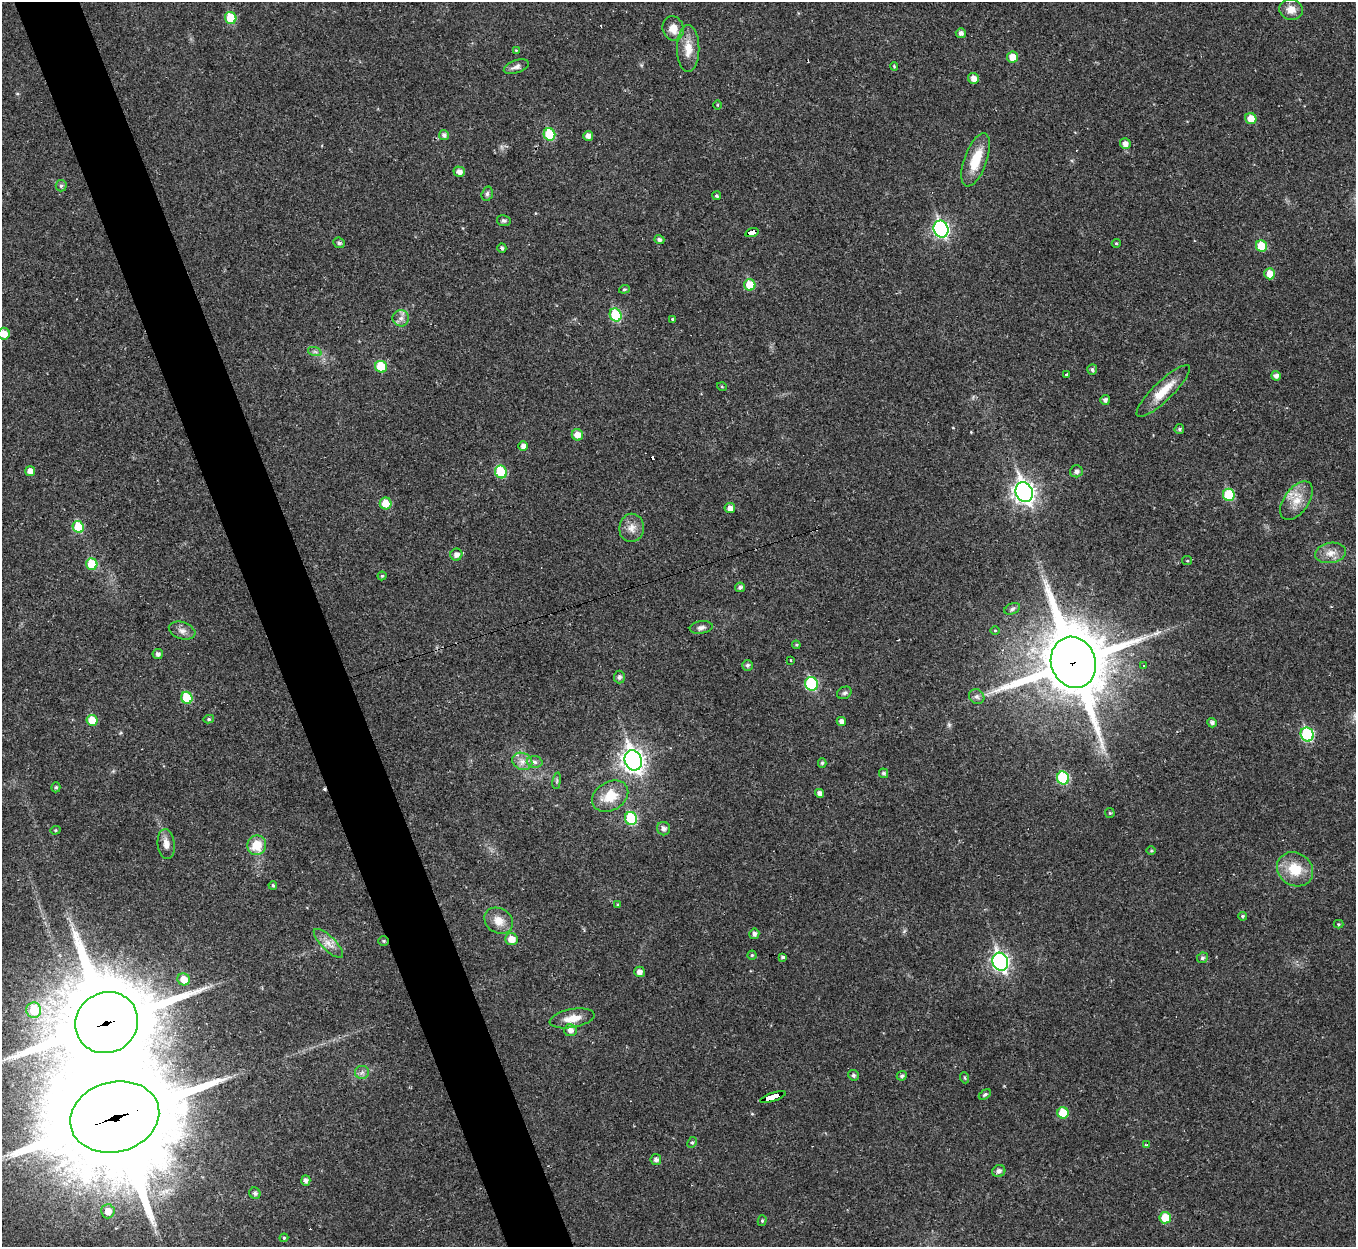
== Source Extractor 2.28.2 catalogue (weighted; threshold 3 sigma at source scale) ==
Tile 11 of 4 x 4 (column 3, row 3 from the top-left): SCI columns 2707-4060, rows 1389-2633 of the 5413 x 5393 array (HDU 1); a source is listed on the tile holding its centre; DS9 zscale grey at full resolution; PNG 1358 x 1249 px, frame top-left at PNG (2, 2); each listed source drawn as its Kron ellipse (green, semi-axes under 4 px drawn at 4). Shown black and unused: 5% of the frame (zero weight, under 2 of 3 exposures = <1% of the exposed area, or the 3 px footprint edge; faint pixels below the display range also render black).
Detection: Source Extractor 2.28.2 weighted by HDU 2 'WHT'; one run over the whole footprint, this tile lists its part. Background 0.0387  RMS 0.0048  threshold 0.0214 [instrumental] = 3 sigma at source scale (4.5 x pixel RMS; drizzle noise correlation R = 1.50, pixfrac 1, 0.05/0.05 arcsec/px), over >= 5 px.
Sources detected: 143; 5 cosmic-ray / hot-pixel residue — neither listed nor drawn; the other 138 listed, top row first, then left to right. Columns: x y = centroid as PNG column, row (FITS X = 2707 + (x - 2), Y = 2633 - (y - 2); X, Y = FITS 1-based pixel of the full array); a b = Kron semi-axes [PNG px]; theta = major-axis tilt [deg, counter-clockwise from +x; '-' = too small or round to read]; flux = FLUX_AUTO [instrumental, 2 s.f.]
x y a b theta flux
1291 10 12 10 -16 4.8
231 18 6 5 - 16
673 28 12 10 -72 5.2
961 33 5 5 - 2
688 49 23 11 -90 7.6
516 50 4 4 - 0.46
1012 57 5 5 - 5.9
894 66 4 3 - 0.55
516 67 13 6 20 2.1
973 78 5 5 - 3.5
717 105 4 3 - 0.42
1251 119 6 5 - 6.7
549 134 6 5 - 20
444 135 5 5 - 1.5
588 136 5 4 - 2.6
1125 144 5 5 - 2.5
976 160 28 11 70 13
459 172 5 5 - 2.6
61 186 6 5 - 1.1
487 194 7 5 74 1.2
717 196 4 4 - 0.71
504 221 7 5 -9 0.99
941 229 8 7 - 99
752 233 7 4 17 43
659 240 5 4 - 1.2
339 243 6 5 - 1
1116 243 4 4 - 0.64
1261 246 6 5 - 12
502 248 4 4 - 1
1270 274 5 5 - 5.7
750 285 6 5 - 12
624 289 5 4 - 0.72
616 315 7 5 -64 24
401 318 8 8 - 2.2
673 319 3 3 - 1.3
4 334 6 6 - 5.4
315 352 7 4 -19 1
381 367 6 5 - 13
1092 369 5 5 - 1
1067 374 3 3 - 0.69
1276 376 5 5 - 1.9
722 387 5 3 - 0.4
1163 391 36 9 44 11
1105 400 5 5 - 1.4
1179 429 5 5 - 0.93
577 435 6 5 - 4.8
523 446 5 5 - 2.2
30 471 5 5 - 3.8
1076 471 6 6 - 1.8
501 472 6 6 - 19
1024 492 10 8 -66 260
1229 495 6 6 - 19
1296 501 22 12 54 7.8
386 503 6 6 - 7.7
730 508 5 5 - 3.1
78 527 6 5 - 18
632 528 14 12 83 4.3
1330 553 15 10 10 4.7
456 555 6 6 - 2.6
1187 561 5 4 - 0.62
92 564 6 5 - 15
382 576 4 4 - 0.64
740 587 5 4 - 1.5
1012 609 8 5 24 1.1
701 627 11 6 8 1.9
995 630 5 3 - 0.44
182 631 13 8 -18 2.8
796 645 4 4 - 0.54
158 654 5 5 - 1.6
790 660 3 2 - 0.74
1073 662 26 22 -70 3800
747 665 5 5 - 1
1144 666 3 2 - 0.33
619 677 6 5 - 1.1
811 684 7 6 - 33
844 693 7 6 - 1
977 697 8 7 - 1.7
187 698 6 5 - 16
209 719 5 4 - 0.86
92 720 5 5 - 11
841 721 5 4 - 2.4
1212 723 5 4 - 1.6
1307 734 7 6 - 37
633 760 10 8 -69 310
522 761 10 8 -25 3.2
535 762 8 6 -4 1.6
822 763 5 4 - 0.71
884 773 5 4 - 1.2
1063 778 6 6 - 31
557 781 8 4 82 0.8
56 787 5 4 - 0.78
820 793 4 4 - 2.3
610 796 19 14 31 11
1110 813 5 5 - 0.55
631 818 6 6 - 24
664 829 7 6 - 1.9
55 830 5 4 - 0.64
166 844 15 8 -84 3.3
257 845 10 9 - 9.9
1151 851 5 3 - 0.44
1295 869 19 16 -35 13
273 885 4 3 - 0.64
618 905 4 3 - 0.55
1243 916 4 4 - 0.76
499 921 15 12 -34 5.7
1338 924 5 4 - 0.53
754 934 5 5 - 1.7
512 939 6 6 - 5.2
384 941 5 5 - 0.69
328 943 19 7 -45 4
752 955 4 4 - 0.64
783 957 3 3 - 1.5
1202 958 5 5 - 1.1
1000 962 9 7 -70 140
639 972 5 5 - 2.6
184 979 6 6 - 6.2
34 1010 8 7 - 14
572 1018 23 9 11 6.6
107 1023 32 30 34 6900
570 1030 6 6 - 2.5
362 1072 7 6 - 1.5
853 1075 5 5 - 1.2
902 1076 5 4 - 1.2
965 1078 5 3 - 0.57
985 1094 7 4 33 0.91
773 1097 13 3 18 83
1063 1113 6 5 - 13
115 1117 45 35 15 15000
692 1142 6 4 60 0.82
1147 1145 4 3 - 1.3
656 1160 5 5 - 1.7
999 1171 6 6 - 1.8
306 1181 5 4 - 1.9
255 1193 6 5 - 1.3
108 1211 7 7 - 5.6
1165 1218 6 5 - 11
762 1221 5 4 - 0.74
284 1238 4 4 - 0.59
Overlapping masked pixels (flux is a lower limit): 6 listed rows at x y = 752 233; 1073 662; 384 941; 107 1023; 773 1097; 115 1117
Isophote crosses this tile's border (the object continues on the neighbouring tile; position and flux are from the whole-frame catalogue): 1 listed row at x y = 4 334